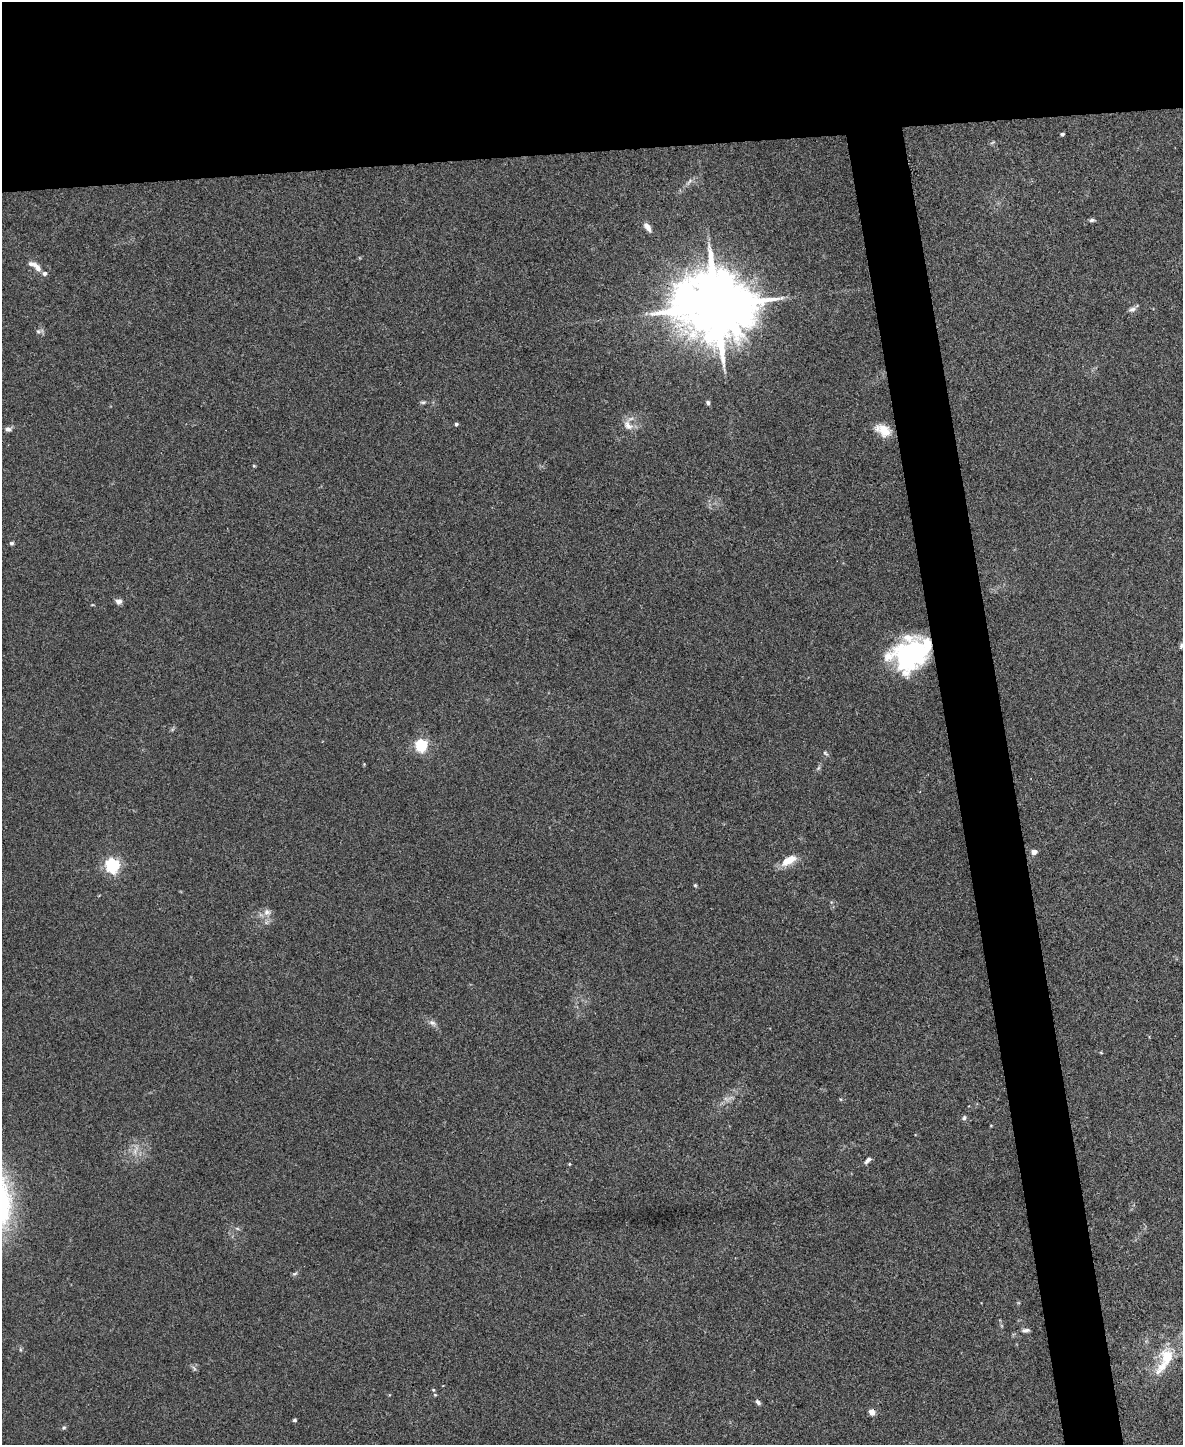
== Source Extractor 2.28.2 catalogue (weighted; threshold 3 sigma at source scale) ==
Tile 2 of 4 x 3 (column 2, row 1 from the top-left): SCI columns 1182-2362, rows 3019-4461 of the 4724 x 4706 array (HDU 1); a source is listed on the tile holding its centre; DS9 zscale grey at full resolution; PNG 1185 x 1447 px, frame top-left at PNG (2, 2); no overlay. Shown black and unused: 15% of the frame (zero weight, under 3 of 4 exposures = <1% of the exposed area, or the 3 px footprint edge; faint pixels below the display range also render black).
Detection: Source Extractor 2.28.2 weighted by HDU 2 'WHT'; one run over the whole footprint, this tile lists its part. Background 0.0469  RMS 0.0052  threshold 0.0232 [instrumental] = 3 sigma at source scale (4.5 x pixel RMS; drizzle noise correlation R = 1.50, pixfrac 1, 0.05/0.05 arcsec/px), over >= 5 px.
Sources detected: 46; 1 inside a brighter object's white glare — not listed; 3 inside a brighter listed object's ellipse — not listed separately; the other 42 listed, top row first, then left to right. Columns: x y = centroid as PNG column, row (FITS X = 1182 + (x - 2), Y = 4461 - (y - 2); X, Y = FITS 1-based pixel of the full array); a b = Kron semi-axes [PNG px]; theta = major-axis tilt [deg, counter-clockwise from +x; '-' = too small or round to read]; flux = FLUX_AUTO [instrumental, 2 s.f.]
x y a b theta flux
1062 134 4 3 - 1.1
690 181 12 4 41 1.6
1092 220 6 4 -4 1.2
647 227 10 5 -56 3.4
37 267 17 7 -48 3.7
716 306 21 17 -3 6400
1132 309 11 6 18 1.8
38 331 7 5 19 1.3
423 402 8 4 12 0.9
708 403 5 4 - 1.2
456 424 4 3 - 1.1
628 425 16 11 -43 4.6
8 429 8 6 -4 1.6
883 430 18 11 -30 8.5
254 466 4 4 - 0.59
11 543 6 4 2 0.85
119 601 8 6 4 2.1
1181 646 7 4 80 0.97
915 652 39 28 -6 67
421 745 5 5 - 81
825 753 9 3 -40 0.83
818 768 7 4 45 0.91
1034 852 7 5 9 2.5
789 860 22 10 29 7.3
112 866 6 6 - 130
695 885 5 4 - 0.56
267 912 10 9 - 3.1
432 1023 12 7 -31 2.2
1101 1053 5 3 - 0.44
964 1118 6 5 - 1.1
135 1151 9 5 72 2.3
868 1160 9 5 46 1.8
569 1164 4 3 - 0.52
237 1228 6 4 -19 0.75
295 1274 8 3 19 0.81
1025 1330 10 5 5 1.5
1167 1356 26 18 88 16
435 1395 5 4 - 0.61
758 1402 7 5 -46 1.4
872 1412 8 7 - 2.7
294 1420 5 4 - 0.81
64 1427 6 6 - 0.92
Overlapping masked pixels (flux is a lower limit): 3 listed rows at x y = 716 306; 915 652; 872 1412